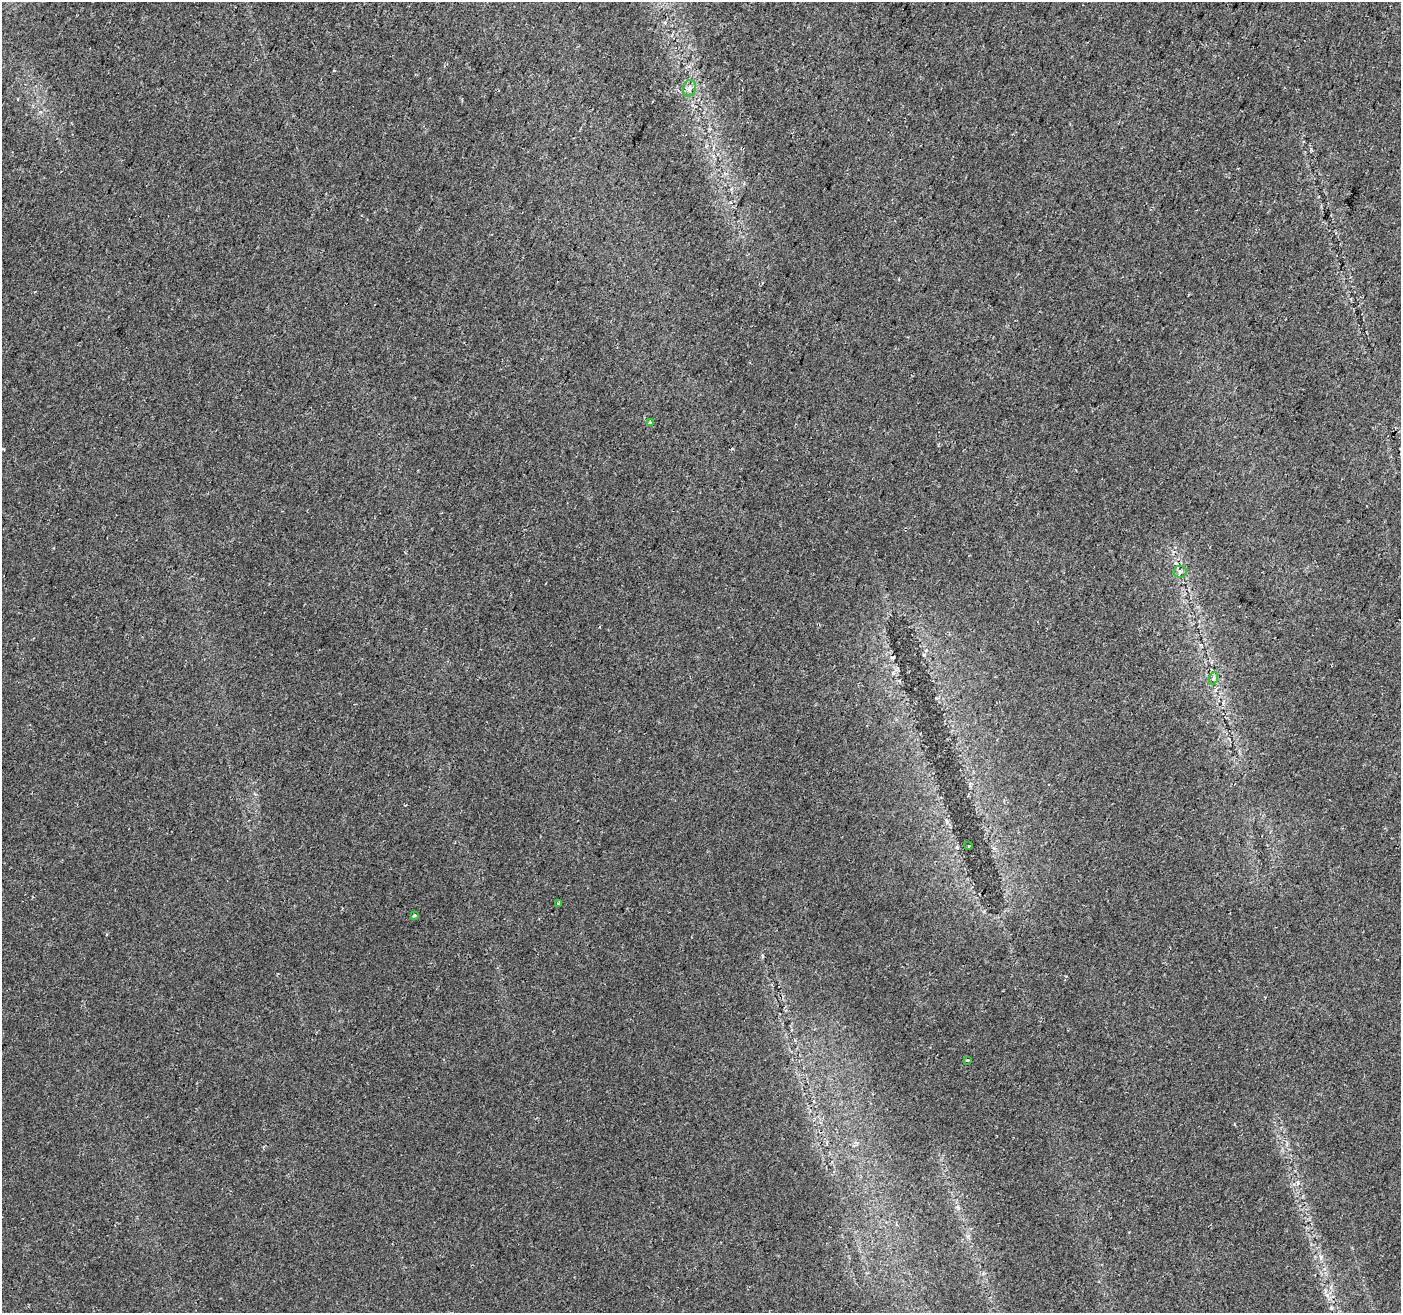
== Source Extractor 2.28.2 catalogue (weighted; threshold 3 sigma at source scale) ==
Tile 10 of 4 x 4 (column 2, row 3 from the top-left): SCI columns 1413-2811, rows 1551-2861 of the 5630 x 5788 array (HDU 1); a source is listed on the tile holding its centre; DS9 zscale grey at full resolution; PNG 1403 x 1315 px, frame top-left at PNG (2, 2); each listed source drawn as its Kron ellipse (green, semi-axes under 4 px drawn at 4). Shown black and unused: <1% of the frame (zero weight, under 2 of 3 exposures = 2% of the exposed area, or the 3 px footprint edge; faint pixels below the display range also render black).
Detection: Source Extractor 2.28.2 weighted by HDU 2 'WHT'; one run over the whole footprint, this tile lists its part. Background 0.0647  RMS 0.0089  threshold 0.04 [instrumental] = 3 sigma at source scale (4.5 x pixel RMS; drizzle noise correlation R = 1.50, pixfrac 1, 0.0396/0.0396 arcsec/px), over >= 5 px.
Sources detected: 9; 1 cosmic-ray / hot-pixel residue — neither listed nor drawn; the other 8 listed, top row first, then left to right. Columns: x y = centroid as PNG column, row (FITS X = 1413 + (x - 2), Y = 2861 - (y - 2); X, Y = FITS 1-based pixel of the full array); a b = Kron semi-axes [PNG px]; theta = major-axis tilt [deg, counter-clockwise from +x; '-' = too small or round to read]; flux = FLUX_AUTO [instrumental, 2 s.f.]
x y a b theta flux
689 88 8 6 74 3.2
651 422 4 3 - 2.5
1180 572 6 6 - 2.2
1214 678 7 4 71 1.7
969 846 3 3 - 1.5
559 903 4 3 - 1.4
414 915 3 3 - 1.5
967 1060 3 3 - 1.9